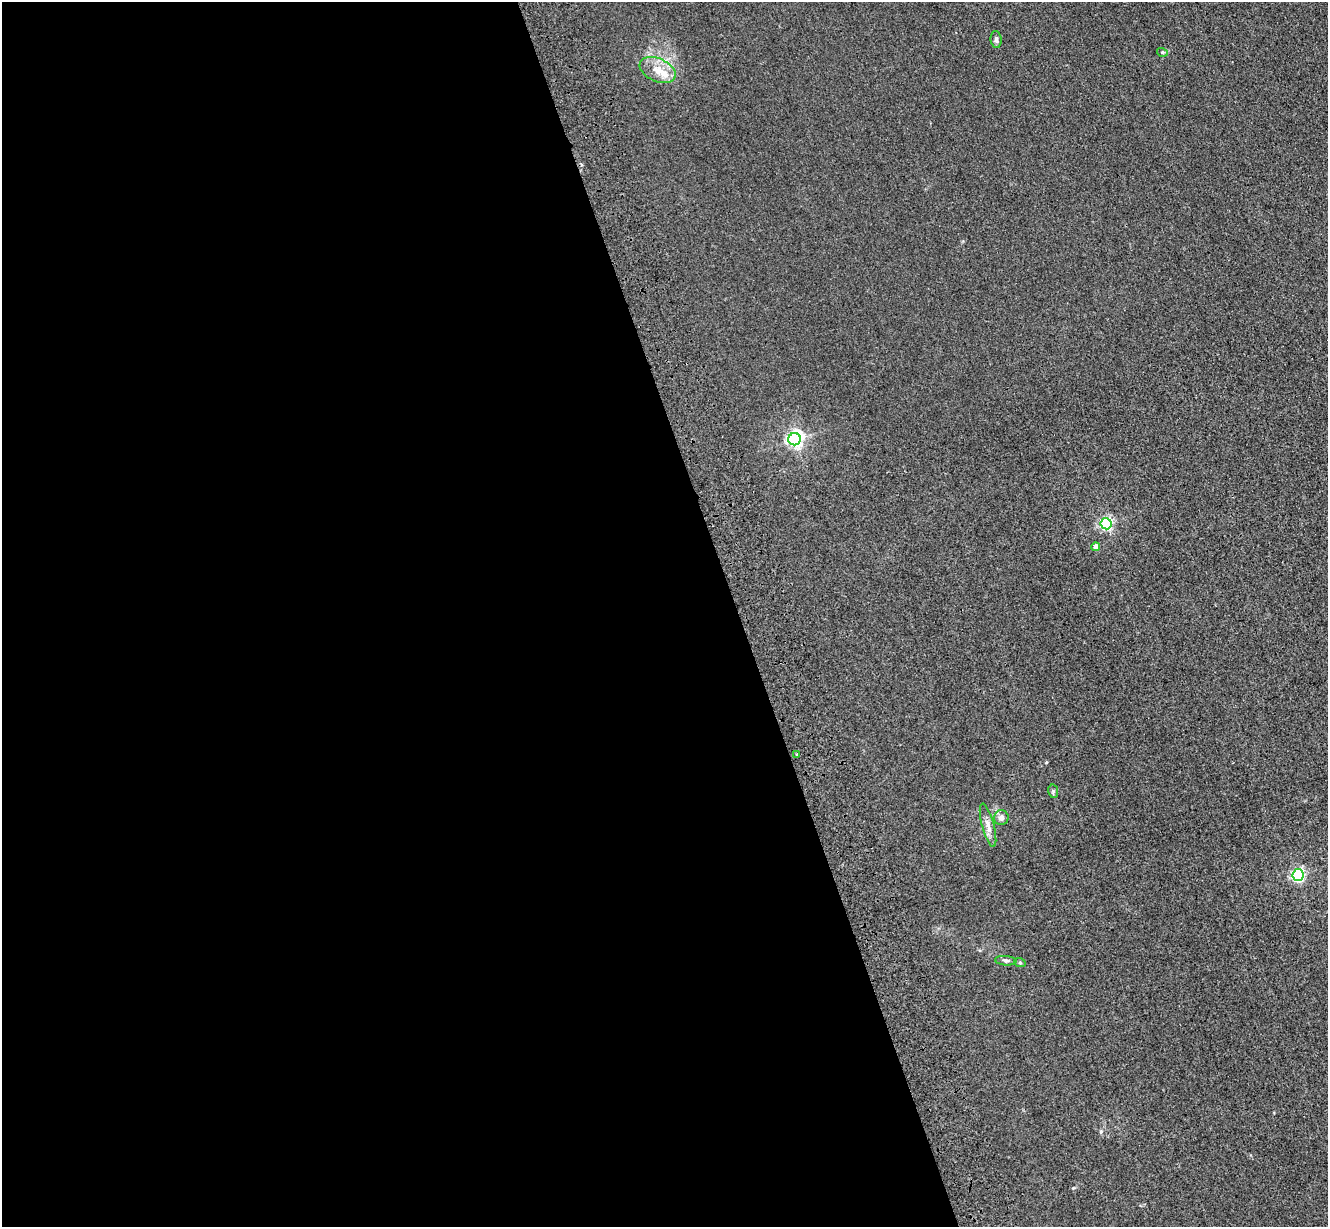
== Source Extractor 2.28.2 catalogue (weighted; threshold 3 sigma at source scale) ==
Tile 9 of 4 x 4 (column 1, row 3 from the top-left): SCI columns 116-1441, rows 1423-2647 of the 5535 x 5417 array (HDU 1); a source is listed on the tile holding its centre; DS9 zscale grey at full resolution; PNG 1330 x 1229 px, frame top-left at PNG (2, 2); each listed source drawn as its Kron ellipse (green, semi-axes under 4 px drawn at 4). Shown black and unused: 56% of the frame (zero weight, under 3 of 4 exposures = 6% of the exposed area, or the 3 px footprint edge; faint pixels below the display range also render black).
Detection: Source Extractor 2.28.2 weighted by HDU 2 'WHT'; one run over the whole footprint, this tile lists its part. Background 0.0347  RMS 0.0061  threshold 0.0274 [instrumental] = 3 sigma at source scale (4.5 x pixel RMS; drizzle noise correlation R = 1.50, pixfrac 1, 0.05/0.05 arcsec/px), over >= 5 px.
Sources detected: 14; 1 inside a brighter listed object's ellipse — not listed separately; the other 13 listed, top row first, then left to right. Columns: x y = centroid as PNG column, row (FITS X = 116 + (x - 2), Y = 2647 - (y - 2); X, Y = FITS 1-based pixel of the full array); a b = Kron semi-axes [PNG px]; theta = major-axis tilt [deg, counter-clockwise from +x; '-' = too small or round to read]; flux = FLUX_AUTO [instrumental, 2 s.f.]
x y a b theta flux
996 40 8 5 -84 1.8
1162 52 5 3 - 0.65
658 70 19 11 -24 8.7
795 439 6 6 - 190
1106 524 5 5 - 100
1096 547 4 4 - 4.1
797 754 3 3 - 0.74
1053 791 7 5 -78 1.1
1001 818 7 7 - 3.1
988 825 22 6 -75 4.3
1298 875 6 5 - 96
1006 961 11 4 -5 1.6
1020 963 6 4 -19 0.71
Unlisted compact peaks at least as high as the median listed source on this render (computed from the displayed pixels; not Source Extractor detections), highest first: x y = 1101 1131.